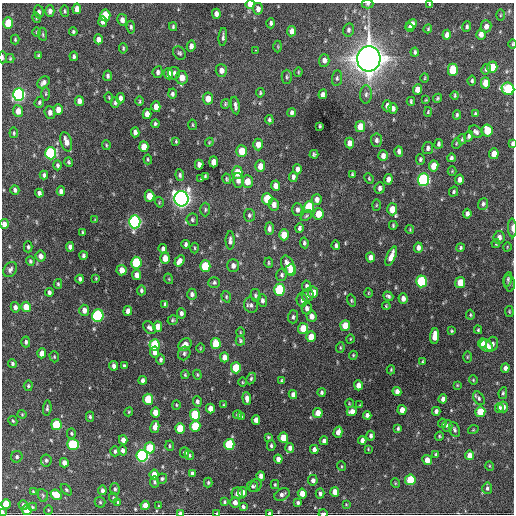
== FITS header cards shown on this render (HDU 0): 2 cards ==
NAXIS1  =                  512 / Axis length
NAXIS2  =                  512 / Axis length

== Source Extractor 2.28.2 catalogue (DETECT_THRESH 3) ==
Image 512 x 512 px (HDU 0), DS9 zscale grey, 1 PNG px = 1 image px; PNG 516 x 516 px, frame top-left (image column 1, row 512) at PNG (2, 3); each listed source drawn as its Kron ellipse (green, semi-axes under 4 px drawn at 4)
Background 1370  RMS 34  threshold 102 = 3 sigma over >= 5 px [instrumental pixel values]
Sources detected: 412; all 412 listed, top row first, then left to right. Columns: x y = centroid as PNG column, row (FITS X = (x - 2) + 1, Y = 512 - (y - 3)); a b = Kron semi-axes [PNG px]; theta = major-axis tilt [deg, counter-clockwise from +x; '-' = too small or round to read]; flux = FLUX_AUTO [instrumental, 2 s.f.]
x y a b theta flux
250 4 5 4 - 2.6e+04
368 4 6 4 1 3.3e+03
430 4 3 3 - 1.9e+03
77 9 5 4 - 1.7e+04
258 9 6 5 - 1.1e+04
50 11 6 4 -89 8.9e+03
65 11 5 4 - 3.4e+03
39 12 6 5 - 7.1e+03
216 14 5 4 - 9.8e+03
105 15 6 5 - 6.0e+04
500 15 5 3 - 2.4e+03
37 18 5 3 - 2.6e+03
122 20 6 5 - 1.1e+04
103 21 5 4 - 1.4e+04
8 23 5 5 - 6.3e+04
271 23 5 4 - 5.5e+03
411 24 6 4 44 1.2e+04
486 26 6 5 - 1.2e+04
131 27 6 4 -83 4.4e+03
173 27 4 3 - 3.1e+03
467 27 5 4 - 4.1e+03
410 28 4 4 - 8.7e+03
428 29 5 3 - 2.4e+03
349 30 6 5 - 5.4e+03
292 31 5 4 - 1.4e+04
36 32 4 3 - 1.8e+03
73 32 4 3 - 3.8e+03
43 34 6 3 -82 2.7e+03
481 34 5 4 - 1.2e+04
447 35 5 4 - 1.3e+04
223 37 9 3 83 5.8e+03
98 39 5 4 - 1.1e+04
15 40 5 3 - 2.8e+03
512 44 5 3 - 2.2e+03
191 46 5 4 - 9.1e+03
278 47 6 3 -90 2.1e+03
123 48 5 3 - 3.0e+03
256 50 3 2 - 5.5e+03
415 52 4 3 - 4.0e+03
179 53 7 6 - 4.6e+03
38 56 4 3 - 2.9e+03
74 56 5 4 - 4.7e+03
2 57 6 2 -90 3.3e+03
10 59 4 4 - 2.4e+03
369 59 13 11 84 3.4e+06
324 60 6 5 - 9.8e+03
492 67 6 5 - 4.9e+04
486 69 5 4 - 5.0e+03
221 70 6 5 - 1.3e+04
453 70 6 5 - 6.5e+04
158 72 6 5 - 6.9e+03
298 72 4 4 - 2.3e+03
174 73 6 6 - 6.4e+03
169 74 5 4 - 2.0e+04
108 76 5 4 - 4.8e+03
287 77 7 5 89 4.3e+03
182 78 7 6 - 2.2e+04
337 78 8 5 82 4.9e+03
425 78 5 3 - 2.0e+03
472 81 5 4 - 3.9e+03
44 82 7 5 45 8.5e+03
485 83 5 4 - 2.9e+04
418 89 5 4 - 2.0e+04
508 89 6 6 - 1.8e+05
260 93 4 3 - 2.7e+03
19 94 6 5 - 5.2e+05
46 94 7 3 90 2.8e+03
172 94 5 4 - 5.7e+03
323 94 5 4 - 6.8e+03
366 94 9 6 88 7.3e+03
455 95 4 3 - 3.1e+03
109 97 5 4 - 2.2e+03
120 98 5 3 - 8.3e+03
437 98 5 4 - 2.9e+03
208 99 6 5 - 2.4e+04
426 100 3 2 - 2.0e+03
79 101 5 4 - 1.3e+04
140 101 5 3 - 2.4e+03
411 101 4 3 - 3.3e+03
39 102 6 4 68 3.7e+03
115 103 5 4 - 3.9e+03
225 104 5 3 - 2.7e+03
235 105 9 3 -82 6.8e+03
387 106 6 4 88 9.7e+03
156 107 5 4 - 1.8e+04
58 109 5 4 - 1.7e+04
393 109 5 4 - 8.7e+03
18 111 6 5 - 2.3e+04
50 112 6 5 - 1.1e+04
428 112 5 4 - 2.6e+03
292 113 5 4 - 6.6e+03
147 114 5 4 - 1.8e+04
475 114 4 4 - 3.8e+03
457 115 5 3 - 4.2e+03
269 120 4 4 - 3.9e+03
155 124 4 3 - 3.9e+03
192 125 5 2 - 2.2e+03
320 126 4 3 - 2.9e+03
360 126 5 5 - 3.3e+04
487 130 6 5 - 5.6e+04
135 132 5 4 - 9.9e+03
476 132 7 5 -40 6.8e+03
14 133 5 3 - 2.6e+03
469 136 5 4 - 5.9e+03
462 139 5 4 - 2.5e+03
376 140 7 5 -84 6.4e+03
176 141 3 3 - 2.5e+03
66 142 10 5 -73 1.8e+04
209 142 4 3 - 2.2e+03
349 143 5 4 - 1.4e+04
456 143 5 3 - 2.1e+03
258 144 6 5 - 1.9e+04
439 144 5 3 - 4.9e+03
512 144 4 3 - 3.4e+03
106 145 5 4 - 2.7e+03
144 147 5 4 - 2.8e+04
428 148 6 5 - 6.5e+03
242 151 6 5 - 3.9e+04
399 151 5 4 - 6.0e+03
51 153 6 5 - 2.9e+05
314 154 4 3 - 3.8e+03
494 154 5 4 - 2.6e+04
383 156 5 4 - 1.1e+04
451 158 4 3 - 5.4e+03
148 159 5 3 - 2.7e+03
420 159 5 4 - 3.7e+03
69 162 5 3 - 3.0e+03
213 162 5 4 - 2.0e+04
57 165 5 4 - 4.7e+03
199 165 5 4 - 1.2e+04
260 166 6 5 - 2.0e+04
434 166 5 4 - 3.2e+04
297 169 5 4 - 9.8e+03
452 171 4 4 - 2.4e+03
237 173 6 5 - 4.8e+04
352 174 3 2 - 2.7e+03
44 175 4 3 - 5.1e+03
180 175 6 4 -81 4.5e+03
205 176 4 3 - 2.9e+03
293 177 5 4 - 6.8e+03
369 178 5 3 - 2.4e+03
201 179 3 3 - 2.3e+03
227 179 5 3 - 2.9e+03
388 179 5 4 - 1.1e+04
238 180 7 5 -86 1.2e+04
424 180 6 5 - 4.3e+05
460 180 5 4 - 1.1e+04
247 181 6 5 - 2.4e+04
275 186 5 4 - 1.4e+04
380 188 6 5 - 6.9e+03
15 190 5 4 - 5.7e+03
61 191 4 4 - 8.0e+03
453 192 5 4 - 3.8e+03
39 193 4 4 - 7.3e+03
149 196 5 5 - 3.7e+04
181 199 8 7 - 1.4e+06
267 199 6 5 - 8.0e+04
317 200 5 5 - 1.1e+04
159 202 5 3 - 2.4e+03
483 204 6 5 - 5.2e+03
274 205 6 5 - 1.3e+04
376 205 5 3 - 2.2e+03
309 207 6 5 - 1.1e+05
392 209 6 5 - 3.3e+04
205 210 7 5 89 3.8e+03
297 210 6 5 - 7.4e+03
318 214 5 5 - 3.5e+04
467 214 5 4 - 7.3e+03
249 215 6 5 - 4.7e+03
306 216 7 4 41 3.5e+03
95 220 4 3 - 1.6e+03
192 220 6 6 - 4.5e+03
135 222 6 5 - 6.0e+05
4 224 5 4 - 1.2e+04
393 225 4 3 - 2.9e+03
269 228 6 4 90 6.9e+03
299 228 4 3 - 5.0e+03
512 228 9 4 -88 7.1e+03
410 230 4 3 - 2.0e+03
83 232 3 3 - 3.1e+03
284 235 5 5 - 4.0e+04
499 237 6 5 - 1.1e+04
230 240 9 4 90 7.4e+03
304 243 5 4 - 4.0e+03
496 243 4 3 - 2.5e+03
186 244 4 3 - 5.4e+03
336 245 5 4 - 4.9e+03
28 247 5 4 - 3.8e+03
70 247 5 4 - 8.2e+03
507 247 4 3 - 1.8e+03
195 248 5 3 - 2.3e+03
418 248 5 4 - 1.0e+04
460 248 4 4 - 3.6e+03
163 249 4 4 - 7.0e+03
83 255 4 3 - 5.1e+03
40 256 5 5 - 1.1e+04
391 256 10 4 68 2.0e+04
370 257 5 4 - 1.3e+04
165 258 5 5 - 2.6e+04
30 261 5 4 - 4.3e+03
179 261 6 4 57 1.2e+04
136 263 6 5 - 1.6e+05
269 263 5 3 - 2.9e+03
288 265 10 6 -66 2.6e+04
205 266 6 5 - 7.9e+04
233 266 6 6 - 1.0e+04
10 270 8 6 58 6.4e+03
122 270 5 5 - 2.5e+04
291 270 6 5 - 5.1e+04
137 275 5 4 - 1.5e+04
282 275 6 5 - 4.9e+03
96 278 3 2 - 2.1e+03
80 279 4 3 - 5.1e+03
169 279 5 3 - 1.9e+03
508 279 7 4 79 4.2e+03
421 281 6 5 - 2.0e+05
214 282 6 5 - 4.4e+03
460 283 5 5 - 4.9e+04
509 283 8 5 -79 5.1e+03
58 284 5 4 - 3.2e+03
306 286 5 4 - 5.2e+03
141 290 5 4 - 4.4e+03
280 290 6 5 - 2.0e+05
49 292 4 3 - 5.7e+03
313 292 5 5 - 2.2e+04
368 293 5 3 - 2.0e+03
192 294 5 4 - 7.4e+03
255 295 6 5 - 4.2e+03
308 295 6 6 - 8.9e+03
388 296 5 4 - 4.6e+03
226 297 6 4 -72 3.2e+03
403 298 5 4 - 9.6e+03
262 300 6 4 -84 6.6e+03
302 300 6 5 - 7.6e+03
351 300 6 4 -75 3.3e+03
165 304 4 3 - 5.4e+03
251 305 7 7 - 6.8e+03
386 306 4 3 - 2.2e+03
15 307 5 4 - 9.1e+03
26 307 5 4 - 3.4e+04
307 308 6 5 - 7.6e+03
84 310 5 5 - 1.3e+04
128 311 5 4 - 1.1e+04
509 311 5 3 - 2.4e+03
181 313 5 4 - 6.6e+03
470 315 5 3 - 2.6e+03
98 316 6 5 - 3.0e+05
311 316 5 5 - 1.3e+04
293 317 6 5 - 4.9e+03
173 320 5 4 - 3.4e+03
345 325 5 5 - 3.4e+04
158 326 5 4 - 2.1e+04
149 328 7 5 -44 7.5e+03
303 328 5 5 - 3.9e+04
478 330 4 3 - 2.8e+03
451 331 3 3 - 2.5e+03
240 332 5 3 - 2.0e+03
435 336 8 4 85 2.7e+04
311 337 5 5 - 3.6e+04
350 339 4 3 - 1.9e+03
240 341 5 4 - 3.4e+03
26 342 5 4 - 5.7e+03
482 343 5 4 - 1.7e+04
185 344 7 5 37 1.5e+04
216 344 6 5 - 5.4e+04
492 344 7 5 70 9.1e+03
155 345 5 5 - 1.1e+05
486 346 7 5 -43 2.4e+04
200 348 5 3 - 2.0e+03
340 348 5 3 - 2.6e+03
155 352 5 4 - 1.9e+04
42 353 5 4 - 2.0e+04
184 353 7 6 - 5.7e+03
353 355 4 4 - 2.6e+03
54 357 6 4 -71 2.6e+03
224 357 5 4 - 1.5e+04
467 357 5 3 - 2.3e+03
161 359 5 4 - 5.1e+03
422 362 4 3 - 2.7e+03
12 364 4 4 - 4.5e+03
114 366 5 3 - 7.4e+03
124 366 4 3 - 4.3e+03
236 368 5 5 - 8.8e+04
505 368 4 4 - 9.1e+03
391 370 4 3 - 2.6e+03
185 375 4 3 - 2.7e+03
197 375 5 4 - 2.7e+03
251 379 6 4 63 3.6e+03
142 380 4 3 - 7.4e+03
473 380 4 4 - 2.3e+03
282 381 4 3 - 2.9e+03
242 382 4 3 - 1.9e+03
358 385 5 4 - 1.6e+04
457 385 4 3 - 2.0e+03
28 386 5 4 - 3.6e+03
397 391 4 4 - 1.1e+04
322 392 4 3 - 4.6e+03
503 393 6 4 79 3.3e+03
293 394 4 4 - 1.0e+04
247 398 6 4 -84 9.6e+03
479 398 7 5 -59 4.8e+03
148 399 5 5 - 7.4e+04
443 399 4 4 - 1.0e+04
197 401 5 4 - 6.1e+03
349 403 4 3 - 1.7e+03
176 405 4 4 - 2.6e+03
224 405 3 3 - 2.2e+03
360 405 3 3 - 1.7e+03
503 407 5 5 - 1.1e+04
47 408 8 4 85 4.0e+03
499 408 5 4 - 6.9e+03
210 409 5 4 - 1.9e+04
402 410 5 4 - 1.9e+04
352 411 5 4 - 1.2e+04
436 411 4 4 - 7.7e+03
129 412 4 4 - 2.6e+03
480 412 5 5 - 5.4e+04
156 413 5 4 - 3.1e+04
318 413 5 4 - 2.6e+04
22 414 4 4 - 2.3e+03
195 415 5 5 - 1.4e+05
237 415 4 3 - 4.3e+03
367 415 4 4 - 6.5e+03
90 417 5 4 - 3.6e+03
242 417 4 3 - 3.1e+03
256 420 5 4 - 1.3e+04
13 421 5 4 - 2.9e+03
442 423 5 4 - 2.5e+03
56 425 5 5 - 1.2e+05
195 426 5 5 - 8.7e+04
447 426 6 5 - 6.1e+03
155 427 6 4 78 1.7e+04
180 428 5 5 - 5.4e+04
398 429 4 3 - 3.7e+03
454 430 8 5 -66 5.1e+03
473 430 5 3 - 2.0e+03
338 432 6 4 74 1.4e+04
71 433 5 4 - 3.1e+03
371 436 5 4 - 5.8e+03
439 436 4 4 - 2.8e+03
268 437 4 4 - 2.8e+03
283 438 5 5 - 4.0e+04
123 440 4 4 - 1.3e+04
362 440 4 4 - 8.1e+03
324 441 4 4 - 7.9e+03
73 444 6 5 - 1.5e+05
229 444 5 5 - 1.5e+05
170 446 5 3 - 2.8e+03
271 446 5 4 - 3.8e+03
150 448 5 5 - 8.3e+04
290 448 5 4 - 9.6e+03
314 449 4 4 - 9.9e+03
368 449 4 3 - 1.7e+03
122 450 5 4 - 7.3e+03
115 451 5 5 - 4.7e+03
185 453 5 4 - 7.2e+03
436 454 3 3 - 4.0e+03
189 455 5 4 - 4.2e+03
470 455 5 4 - 2.4e+04
142 456 6 5 - 5.6e+05
17 457 6 5 - 5.5e+03
278 459 4 4 - 1.1e+04
46 460 6 5 - 4.6e+03
427 460 5 4 - 1.8e+04
64 463 4 4 - 1.6e+04
341 466 5 3 - 2.2e+03
490 466 5 3 - 1.8e+03
192 473 4 3 - 5.0e+03
154 474 5 4 - 2.1e+04
261 476 4 4 - 1.0e+04
162 479 5 5 - 4.2e+03
313 480 5 5 - 8.3e+03
410 480 5 5 - 7.7e+04
154 482 5 4 - 4.2e+03
208 482 5 3 - 3.2e+03
395 483 5 3 - 1.9e+03
275 485 4 3 - 2.4e+03
252 486 5 5 - 4.2e+03
256 486 7 5 52 5.1e+03
487 488 5 5 - 5.3e+03
115 489 6 5 - 4.5e+03
66 490 7 4 -46 3.3e+03
102 490 5 4 - 8.1e+03
33 491 4 3 - 2.2e+03
243 492 5 4 - 1.6e+04
335 492 5 4 - 2.0e+04
237 493 6 6 - 1.2e+04
302 493 5 4 - 2.6e+04
320 494 5 4 - 6.0e+03
43 495 6 5 - 3.6e+03
56 495 6 5 - 4.5e+04
282 495 8 5 30 7.8e+03
113 498 5 4 - 2.7e+03
100 502 5 5 - 3.4e+03
118 502 4 4 - 2.8e+03
224 502 4 3 - 3.1e+03
235 502 5 4 - 1.2e+04
298 503 4 4 - 4.5e+03
6 504 5 4 - 4.7e+04
346 504 3 2 - 1.7e+03
23 505 5 4 - 4.9e+03
145 505 4 4 - 1.8e+04
159 506 4 2 - 1.5e+03
243 506 4 3 - 4.5e+03
32 507 5 4 - 2.6e+03
27 510 5 4 - 3.9e+04
48 510 5 3 - 1.7e+03
3 512 4 2 - 5.3e+03
180 513 4 3 - 7.1e+03
217 513 4 2 - 3.6e+03
269 513 3 3 - 4.9e+03
323 513 4 2 - 6.7e+03
At the frame edge (FLAGS 8, measured only in part): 14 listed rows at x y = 250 4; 368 4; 430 4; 512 44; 2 57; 508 89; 512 144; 4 224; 512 228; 3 512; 180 513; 217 513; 269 513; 323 513